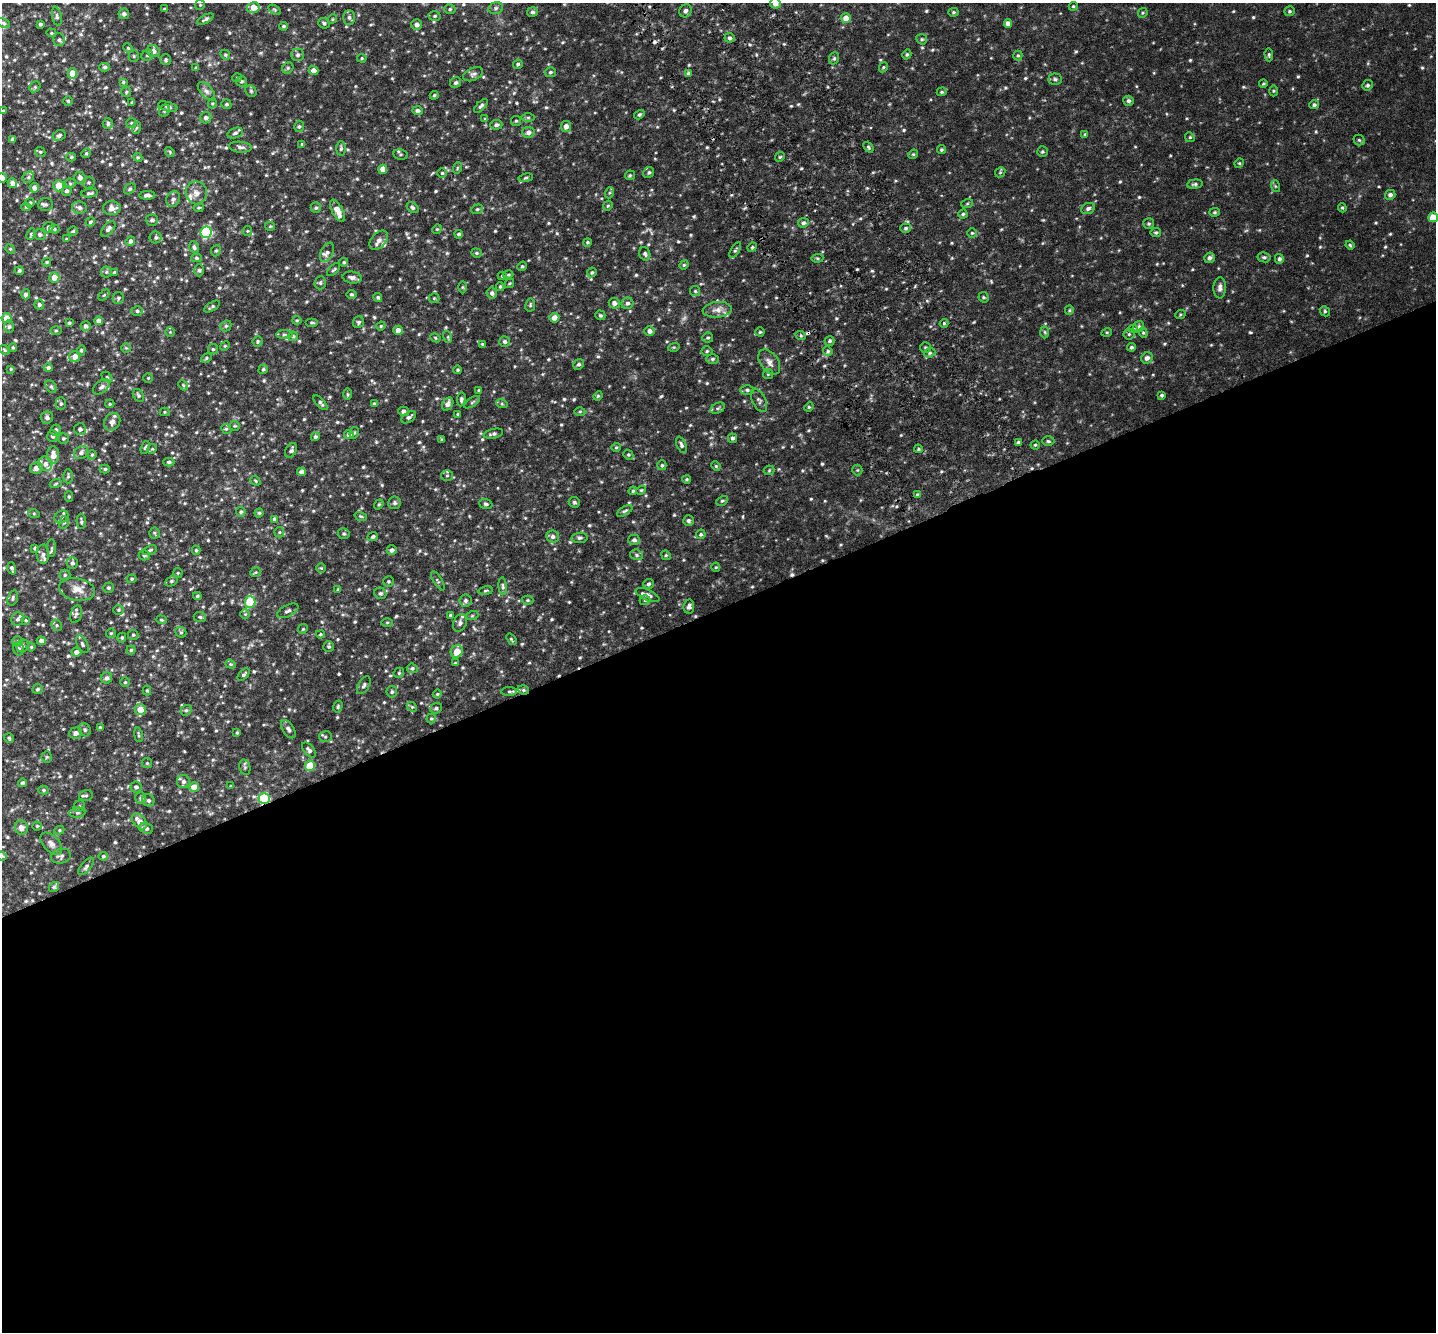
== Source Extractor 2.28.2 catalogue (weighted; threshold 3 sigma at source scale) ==
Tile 15 of 4 x 4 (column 3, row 4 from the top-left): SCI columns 2871-4304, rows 173-1502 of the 5840 x 5636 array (HDU 1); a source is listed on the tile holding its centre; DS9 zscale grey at full resolution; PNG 1438 x 1334 px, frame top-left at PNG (2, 3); each listed source drawn as its Kron ellipse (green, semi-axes under 4 px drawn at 4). Shown black and unused: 54% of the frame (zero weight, under 4 of 8 exposures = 2% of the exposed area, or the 3 px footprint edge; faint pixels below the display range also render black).
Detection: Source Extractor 2.28.2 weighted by HDU 2 'WHT'; one run over the whole footprint, this tile lists its part. Background 0.0143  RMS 0.0033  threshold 0.0136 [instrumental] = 3 sigma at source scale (4.09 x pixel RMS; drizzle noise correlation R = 1.36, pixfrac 0.8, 0.0396/0.0396 arcsec/px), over >= 5 px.
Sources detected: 697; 1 too faint to see at this stretch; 3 cosmic-ray / hot-pixel residue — neither listed nor drawn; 12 inside a brighter listed object's ellipse — not listed separately; of the other 681, all 500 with FLUX_AUTO >= 0.332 (the completeness limit of this list) listed and drawn (181 fainter detections not listed), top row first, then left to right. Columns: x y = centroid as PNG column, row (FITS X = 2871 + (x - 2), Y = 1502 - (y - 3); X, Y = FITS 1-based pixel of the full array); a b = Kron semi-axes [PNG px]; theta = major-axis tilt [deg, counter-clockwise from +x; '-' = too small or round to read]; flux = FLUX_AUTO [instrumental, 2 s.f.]
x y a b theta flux
775 3 5 5 - 1.7
200 5 5 5 - 0.35
1073 6 4 4 - 0.36
253 7 6 5 - 3.6
496 8 7 5 16 0.79
164 9 3 3 - 0.43
450 9 5 5 - 0.49
275 10 7 4 -32 0.36
685 11 7 6 - 0.87
1289 11 5 5 - 0.48
532 12 5 5 - 0.68
953 12 5 4 - 0.4
1143 13 5 4 - 0.37
124 14 5 5 - 0.78
57 16 10 4 -79 0.61
435 16 6 5 - 0.49
349 17 7 5 -89 0.8
846 18 5 4 - 3.2
205 19 9 4 27 0.65
332 19 5 4 - 0.36
4 23 7 4 -28 0.44
324 23 6 5 - 0.57
1008 23 4 4 - 1.4
40 24 3 3 - 0.46
416 25 5 5 - 1.3
283 26 4 4 - 0.49
51 33 5 4 - 0.34
729 38 5 4 - 0.69
922 39 6 5 - 0.49
59 40 6 6 - 0.73
128 48 5 4 - 0.34
153 51 6 6 - 1.4
907 54 5 4 - 0.47
147 55 6 5 - 0.45
225 55 5 4 - 0.44
298 55 6 6 - 0.73
1018 55 5 4 - 0.43
1269 55 6 4 -88 0.46
134 56 5 5 - 0.45
362 58 5 4 - 0.34
834 58 6 5 - 0.5
166 60 6 5 - 0.49
518 64 5 4 - 0.56
105 67 5 4 - 0.59
883 67 5 4 - 0.34
196 68 4 4 - 0.66
288 68 6 5 - 0.45
314 70 5 4 - 1.7
550 72 5 5 - 0.57
72 73 5 4 - 4.2
688 73 4 4 - 0.81
473 74 10 6 24 0.97
237 78 5 4 - 0.34
1055 79 7 5 -1 0.58
241 81 5 5 - 0.59
123 82 4 4 - 0.34
456 83 6 5 - 0.59
1263 84 4 4 - 0.34
1368 85 5 5 - 0.61
35 87 6 5 - 0.43
206 91 11 6 -48 1.1
251 91 6 5 - 0.48
1273 91 5 3 - 0.33
126 92 5 5 - 0.43
942 92 5 4 - 0.42
434 95 4 3 - 0.35
68 101 5 4 - 0.38
1128 101 5 5 - 0.69
132 102 4 3 - 0.44
212 103 5 4 - 0.35
226 104 5 4 - 0.52
1314 105 5 4 - 0.61
481 106 9 4 45 0.64
168 107 10 4 -16 0.71
3 111 3 3 - 0.34
164 111 6 5 - 0.54
417 111 5 4 - 0.98
639 115 6 4 32 0.51
528 117 6 4 0 0.48
206 118 6 5 - 0.97
485 119 4 3 - 0.35
516 121 5 5 - 0.42
108 123 5 5 - 0.65
131 123 5 5 - 0.41
496 125 6 5 - 0.75
299 126 6 4 74 0.47
566 126 5 5 - 1.6
136 128 6 4 71 0.4
528 132 6 5 - 1.3
235 133 8 5 16 0.82
1085 134 4 4 - 0.36
59 135 7 5 27 0.7
1190 137 5 4 - 0.38
12 139 4 4 - 0.46
1359 140 5 5 - 0.51
302 144 4 3 - 0.39
240 147 11 5 -5 1
868 147 6 4 -50 0.44
341 148 7 5 87 0.6
941 150 4 4 - 0.42
40 152 5 4 - 0.38
170 152 5 4 - 0.35
1042 152 5 5 - 0.45
86 153 5 4 - 0.41
913 154 5 4 - 0.36
400 155 7 5 -13 0.51
71 157 5 4 - 0.39
138 157 5 4 - 0.35
780 157 5 4 - 0.4
1239 163 5 4 - 0.39
457 168 6 3 72 0.35
383 169 4 4 - 3.2
649 172 6 5 - 0.57
1000 172 5 4 - 0.39
442 173 4 4 - 0.38
630 175 5 4 - 0.38
28 177 6 5 - 0.59
2 178 5 5 - 1.4
80 178 6 5 - 1.1
526 178 7 3 9 0.45
88 182 6 6 - 0.49
12 183 5 4 - 1.5
70 183 5 5 - 0.43
1195 184 8 4 6 0.64
59 186 5 5 - 3.9
1275 186 6 3 -71 0.36
34 188 5 4 - 1.3
130 189 6 4 40 0.51
67 191 5 4 - 0.7
90 193 8 4 6 0.69
196 193 11 10 - 2.1
609 193 5 3 - 0.36
147 195 8 4 1 0.91
1390 195 5 5 - 1
173 199 8 6 67 0.91
30 203 5 4 - 0.48
46 204 7 6 - 0.66
967 204 6 4 19 0.37
608 206 5 4 - 0.41
26 207 5 4 - 0.52
412 207 6 5 - 0.55
79 208 7 6 - 1.1
112 208 9 7 0 1.9
199 208 5 3 - 0.35
316 208 5 5 - 0.52
1342 208 5 4 - 0.4
477 209 6 4 21 0.47
1088 209 7 5 25 0.85
338 211 12 5 -62 3.1
1215 212 5 4 - 0.38
963 214 4 4 - 0.42
1433 217 5 5 - 5.9
152 220 6 5 - 0.76
90 222 5 4 - 0.44
803 223 5 5 - 0.77
1149 224 5 5 - 0.47
270 226 5 4 - 0.37
48 227 5 5 - 0.73
906 228 5 4 - 0.54
54 229 5 4 - 0.46
108 229 9 5 50 0.96
437 229 5 4 - 0.34
73 231 4 4 - 0.38
247 231 5 4 - 0.36
206 232 6 5 - 24
1156 232 5 4 - 0.46
972 233 5 5 - 0.39
31 234 6 4 68 0.48
459 234 4 4 - 0.56
40 235 6 5 - 0.78
156 237 6 6 - 0.57
66 239 4 3 - 0.4
379 240 11 7 49 1.3
130 241 5 4 - 0.88
587 242 4 4 - 0.41
1350 245 4 4 - 0.4
194 247 6 5 - 0.63
752 247 5 4 - 0.44
10 249 5 4 - 0.34
735 250 8 4 59 0.52
216 251 6 4 67 0.47
327 252 10 6 65 0.85
476 253 5 4 - 0.42
645 254 7 5 -71 0.65
1264 257 6 5 - 0.61
196 258 5 4 - 0.53
817 258 6 4 4 0.4
1209 258 5 5 - 0.91
1279 259 5 4 - 0.85
47 262 4 3 - 0.37
344 262 4 3 - 0.39
684 265 5 4 - 0.39
522 266 5 4 - 0.38
199 270 6 5 - 0.5
334 270 8 3 44 0.43
19 271 5 4 - 0.58
106 272 5 5 - 0.5
592 272 5 4 - 0.48
114 273 4 3 - 0.57
508 275 5 3 - 0.36
502 276 4 4 - 0.37
352 277 9 6 -9 1.1
54 278 5 5 - 2.7
320 283 6 5 - 0.55
509 283 5 3 - 0.34
462 287 6 4 90 0.39
500 287 4 3 - 0.38
1220 288 10 6 87 1.1
695 291 5 5 - 0.44
492 293 5 5 - 0.91
26 294 5 4 - 1
352 294 5 4 - 0.44
104 295 6 4 45 0.34
378 297 4 4 - 0.57
984 297 5 4 - 0.39
118 298 6 5 - 0.53
434 298 5 5 - 0.38
614 303 5 5 - 1.2
627 303 6 5 - 0.95
39 305 5 5 - 0.67
530 305 6 5 - 0.43
212 307 9 4 32 0.58
717 310 14 8 5 2
1069 310 5 4 - 0.37
137 311 5 5 - 0.54
1325 311 5 4 - 0.45
600 315 5 4 - 0.49
1180 315 5 3 - 0.34
7 318 5 5 - 3.3
554 318 5 5 - 2.4
297 320 4 4 - 0.33
99 321 4 4 - 1.5
312 322 6 3 0 0.39
358 322 6 5 - 0.56
69 323 4 3 - 0.43
944 323 4 4 - 0.38
86 326 5 5 - 0.85
226 326 6 5 - 0.48
381 326 5 4 - 0.39
9 327 6 5 - 0.59
1139 327 6 5 - 0.59
1133 329 5 4 - 0.39
56 330 5 3 - 0.34
398 330 4 4 - 1.7
649 331 5 5 - 1.3
170 332 5 5 - 0.37
760 332 4 4 - 0.37
1045 332 6 4 -88 0.43
1107 332 5 3 - 0.33
1143 333 5 4 - 0.4
284 334 8 4 1 0.53
1129 334 5 5 - 0.45
293 336 5 4 - 0.44
801 336 5 3 - 0.39
448 337 6 4 -73 0.37
435 338 5 4 - 0.35
708 338 5 5 - 0.46
258 341 5 5 - 0.4
830 341 5 4 - 0.65
505 342 5 5 - 0.82
482 344 4 4 - 0.35
225 346 5 4 - 0.36
13 347 4 3 - 0.34
674 347 6 3 17 0.35
925 347 5 5 - 0.46
1131 347 4 4 - 0.58
126 348 5 4 - 0.37
213 349 5 5 - 0.46
4 350 5 4 - 0.35
81 350 5 4 - 0.37
707 351 5 4 - 0.45
828 351 5 4 - 0.48
930 353 6 4 23 0.49
75 356 5 5 - 2.1
206 358 5 4 - 0.42
1147 358 6 5 - 1
712 359 6 5 - 0.57
769 362 14 8 -54 1.7
579 364 6 5 - 0.63
48 368 4 4 - 0.72
11 369 3 3 - 0.34
263 369 5 4 - 0.51
458 370 4 4 - 0.41
768 374 5 5 - 0.37
107 377 6 4 -45 0.4
148 378 4 4 - 0.34
183 385 5 4 - 0.36
51 386 7 5 -62 0.6
101 387 10 6 38 0.91
478 390 4 3 - 0.35
747 390 7 5 -1 0.63
347 394 6 4 -89 0.38
138 395 7 5 -55 0.52
1162 395 4 4 - 0.47
598 396 4 4 - 0.37
461 399 7 4 83 0.65
759 400 12 6 -63 0.97
472 402 9 3 34 0.48
321 403 9 4 -47 0.67
61 404 6 5 - 0.59
110 404 4 4 - 0.35
374 404 4 4 - 0.76
448 404 7 5 58 1.3
502 404 6 4 -18 0.4
809 407 5 4 - 0.36
718 408 7 5 26 0.56
403 411 5 4 - 1.1
580 411 5 3 - 0.36
164 412 5 4 - 0.34
458 414 3 3 - 0.34
47 417 6 6 - 0.91
409 417 8 5 33 0.77
112 422 9 7 60 1.6
235 426 5 4 - 0.34
80 429 6 6 - 0.89
226 429 5 4 - 0.44
56 430 6 5 - 0.55
354 433 6 4 73 0.49
349 434 5 4 - 1.1
493 434 10 5 12 0.71
53 436 6 5 - 0.77
315 437 4 4 - 0.63
63 438 5 5 - 0.46
732 438 5 4 - 0.7
442 439 4 3 - 0.39
1048 441 6 5 - 0.49
1018 442 4 3 - 0.48
681 445 8 4 -66 0.77
1035 445 4 4 - 0.33
145 447 7 4 71 0.54
616 447 5 4 - 0.36
152 449 5 4 - 0.37
918 449 4 3 - 0.35
291 450 8 5 58 0.81
81 453 7 6 - 0.99
53 455 8 6 -87 2.3
92 455 5 4 - 0.39
628 455 5 4 - 0.38
169 462 5 4 - 0.56
45 464 7 7 - 1.2
662 465 5 4 - 0.5
716 466 5 4 - 0.34
36 468 6 5 - 1.8
105 469 5 4 - 0.44
769 470 5 5 - 0.35
857 470 5 5 - 0.4
301 472 4 4 - 1.4
447 475 6 5 - 0.59
68 476 7 4 90 0.49
686 479 4 4 - 0.4
256 481 5 4 - 0.35
56 483 6 4 20 0.38
641 490 5 4 - 0.35
633 491 4 3 - 0.37
917 494 4 4 - 0.43
69 496 5 4 - 0.38
722 501 6 4 29 0.44
574 502 6 5 - 0.55
394 503 6 6 - 0.7
379 504 5 4 - 0.4
486 504 7 5 -19 0.57
625 511 8 4 31 0.58
241 512 5 4 - 0.5
259 513 4 4 - 0.39
34 514 6 4 -20 0.36
361 516 6 4 -19 0.38
61 517 7 6 - 0.73
274 519 4 4 - 0.57
81 521 8 4 -88 0.6
688 521 5 5 - 0.68
64 522 6 5 - 0.57
279 532 5 5 - 0.41
154 533 5 5 - 0.43
344 534 6 5 - 0.5
701 534 5 4 - 0.56
373 537 5 4 - 0.59
553 537 6 6 - 1
580 538 8 5 7 0.6
634 540 6 5 - 0.87
35 548 4 3 - 0.48
51 548 9 4 89 0.48
150 550 7 4 20 0.52
196 550 4 4 - 0.4
392 550 5 4 - 0.87
43 554 9 6 -89 1.1
144 555 5 5 - 0.61
637 555 6 5 - 0.59
666 555 5 4 - 0.37
72 563 6 5 - 0.72
716 567 4 4 - 0.34
12 568 6 3 -73 0.67
321 568 4 4 - 0.35
255 572 5 4 - 0.37
178 573 5 5 - 0.36
65 575 5 5 - 0.49
132 579 5 4 - 0.38
171 581 7 4 27 0.5
388 581 5 5 - 0.41
438 581 11 3 -59 0.43
648 584 5 5 - 0.62
503 586 9 4 -86 0.6
108 588 5 5 - 0.55
77 589 18 11 -10 3
338 590 4 4 - 0.53
486 591 7 4 10 0.43
380 593 6 5 - 0.52
647 595 13 5 -23 1.5
197 596 4 3 - 0.36
13 598 8 5 71 0.59
527 600 6 4 1 0.41
645 600 5 5 - 0.41
465 601 6 6 - 0.75
250 602 6 5 - 12
689 606 7 5 84 1
119 610 5 4 - 0.37
288 611 11 5 27 1
76 614 9 5 72 0.79
245 614 5 4 - 0.37
450 615 3 3 - 0.48
472 616 6 4 19 0.38
200 617 6 5 - 0.53
17 619 7 6 - 0.87
26 620 4 3 - 0.38
161 620 5 4 - 0.36
387 622 6 4 1 0.38
460 623 9 6 63 1.1
57 625 6 5 - 0.49
303 629 5 4 - 0.36
181 632 6 5 - 0.44
111 633 5 4 - 0.37
320 634 4 3 - 0.37
133 635 5 5 - 0.46
122 638 5 4 - 0.38
511 639 6 3 -53 0.39
18 641 5 5 - 0.44
41 641 4 4 - 1.2
82 644 9 5 -62 0.64
23 646 6 6 - 0.61
31 647 4 4 - 0.41
329 647 5 5 - 0.47
18 649 6 5 - 0.71
131 650 4 4 - 0.43
457 651 6 5 - 3.4
76 652 5 4 - 1.1
455 663 3 3 - 0.36
231 664 5 4 - 0.36
412 668 5 4 - 0.56
399 673 6 4 47 0.38
244 675 7 4 47 0.6
107 678 6 5 - 0.86
125 682 5 4 - 0.41
364 685 10 5 61 0.73
37 689 5 4 - 0.53
523 690 5 4 - 0.46
147 691 5 4 - 0.37
509 691 8 4 0 0.45
392 692 6 5 - 0.61
437 694 4 4 - 0.34
338 706 6 4 75 0.43
412 707 5 4 - 0.43
436 708 6 5 - 0.58
140 709 5 5 - 3.5
186 710 6 5 - 0.52
431 719 5 4 - 0.4
100 727 4 3 - 0.43
288 729 10 5 -57 1
85 730 7 5 -60 0.6
76 733 6 5 - 1.4
237 733 4 3 - 0.35
138 735 7 3 -81 0.43
325 737 6 5 - 0.48
9 738 5 5 - 0.41
309 750 9 5 -51 0.91
47 757 5 5 - 0.49
147 763 5 5 - 0.37
310 766 5 5 - 8.2
245 767 8 5 -77 0.55
183 781 6 6 - 0.94
22 783 4 4 - 0.68
231 786 4 3 - 0.35
136 787 5 5 - 0.81
194 787 5 4 - 3.3
43 790 5 4 - 0.43
86 796 7 5 18 0.59
141 798 6 5 - 0.67
264 799 6 5 - 18
148 800 6 5 - 0.69
79 806 6 5 - 0.53
77 813 8 5 6 0.66
139 821 9 6 -48 2.8
37 826 4 4 - 0.37
21 828 7 6 - 1.6
146 828 7 5 -20 0.95
59 830 5 4 - 0.41
51 844 13 8 -46 1.4
2 856 5 4 - 0.39
61 856 10 7 11 0.82
103 856 5 4 - 0.5
86 866 10 5 51 0.75
54 887 5 5 - 0.51
Overlapping masked pixels (flux is a lower limit): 2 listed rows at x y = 523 690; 264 799
Isophote crosses this tile's border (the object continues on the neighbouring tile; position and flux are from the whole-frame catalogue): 4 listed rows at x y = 775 3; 2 178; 1433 217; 2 856